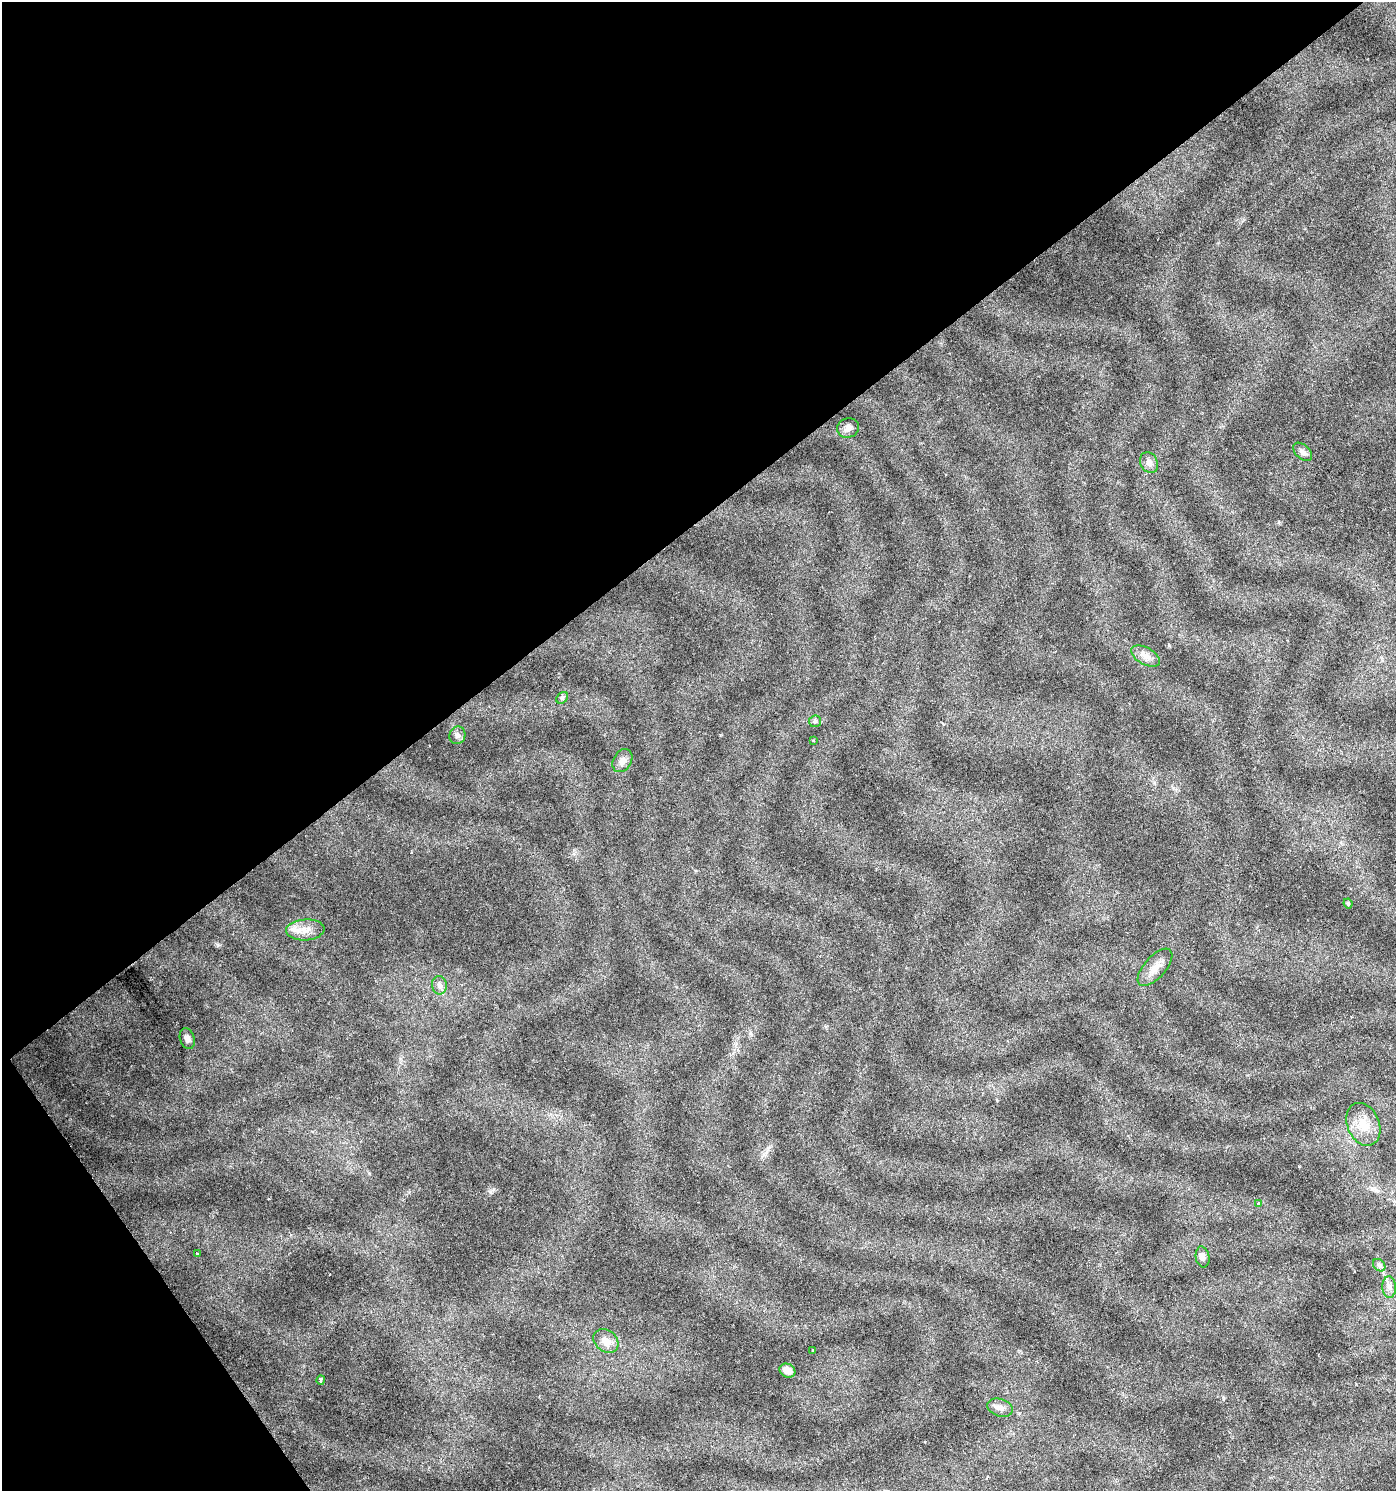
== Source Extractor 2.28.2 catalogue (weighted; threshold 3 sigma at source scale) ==
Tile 5 of 4 x 4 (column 1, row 2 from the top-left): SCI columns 132-1525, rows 2982-4470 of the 5901 x 5965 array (HDU 1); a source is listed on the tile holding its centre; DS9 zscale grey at full resolution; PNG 1398 x 1493 px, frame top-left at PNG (2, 2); each listed source drawn as its Kron ellipse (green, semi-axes under 4 px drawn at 4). Shown black and unused: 38% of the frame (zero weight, under 3 of 6 exposures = <1% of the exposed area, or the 3 px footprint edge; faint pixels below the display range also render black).
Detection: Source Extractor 2.28.2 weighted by HDU 2 'WHT'; one run over the whole footprint, this tile lists its part. Background 0.0228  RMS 0.0022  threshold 0.00888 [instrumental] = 3 sigma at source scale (4.09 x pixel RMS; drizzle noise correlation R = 1.36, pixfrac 0.8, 0.0396/0.0396 arcsec/px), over >= 5 px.
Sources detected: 25; all 25 listed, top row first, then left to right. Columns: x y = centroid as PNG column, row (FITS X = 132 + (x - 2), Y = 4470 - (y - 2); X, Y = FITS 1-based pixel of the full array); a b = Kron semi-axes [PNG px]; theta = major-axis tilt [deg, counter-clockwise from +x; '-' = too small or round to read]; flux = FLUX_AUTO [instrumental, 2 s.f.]
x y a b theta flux
848 428 11 9 19 1.1
1303 452 11 7 -43 0.86
1149 463 11 8 -61 1.1
1146 656 16 8 -28 1.6
562 698 7 5 45 0.39
815 721 6 6 - 0.4
457 735 9 8 - 0.76
813 740 3 2 - 0.29
622 761 12 9 59 1.3
1348 904 5 3 - 0.25
305 930 19 10 4 2.4
1155 967 23 10 48 2.3
439 985 9 7 -81 0.87
187 1039 11 7 -74 0.98
1363 1124 22 16 -67 4
1258 1203 3 3 - 0.47
197 1254 3 2 - 0.2
1203 1257 10 6 -81 0.82
1379 1265 7 5 -45 0.45
1389 1287 11 6 -88 0.92
606 1341 14 10 -40 1.9
813 1350 3 2 - 0.15
787 1371 8 6 -27 1.6
321 1380 5 3 - 0.48
1000 1408 13 8 -18 1.2
Unlisted compact peaks at least as high as the median listed source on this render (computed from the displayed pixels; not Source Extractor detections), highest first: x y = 218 945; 490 1192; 369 1173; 1299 1166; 1279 522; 574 853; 720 735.